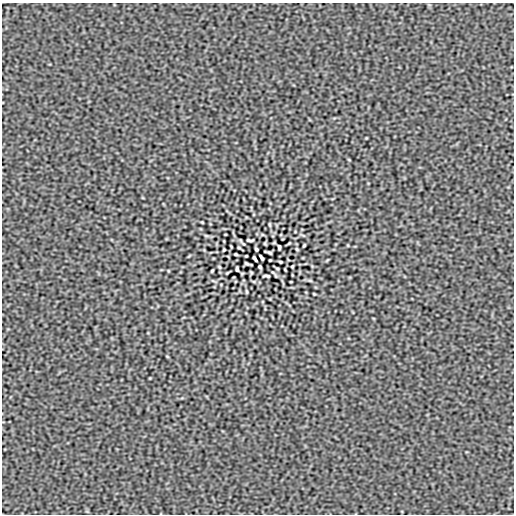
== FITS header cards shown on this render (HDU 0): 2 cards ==
NAXIS1  =                  512
NAXIS2  =                  512

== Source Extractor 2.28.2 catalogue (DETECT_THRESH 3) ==
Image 512 x 512 px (HDU 0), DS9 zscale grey, 1 PNG px = 1 image px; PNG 516 x 516 px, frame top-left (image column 1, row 512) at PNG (2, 3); no overlay
Background 8.99e-10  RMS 2.2e-06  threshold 6.46e-06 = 3 sigma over >= 5 px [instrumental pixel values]
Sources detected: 30; all 30 listed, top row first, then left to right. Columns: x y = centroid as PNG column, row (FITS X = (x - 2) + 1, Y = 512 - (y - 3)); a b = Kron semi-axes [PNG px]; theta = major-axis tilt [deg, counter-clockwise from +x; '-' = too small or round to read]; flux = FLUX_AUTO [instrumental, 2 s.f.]
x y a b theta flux
349 160 4 2 - 1.0e-04
202 222 3 2 - 1.1e-04
270 224 6 3 -81 1.4e-04
250 240 7 2 -4 2.2e-04
289 243 3 2 - 1.1e-04
304 245 3 2 - 1.5e-04
279 247 5 3 - 2.2e-04
239 248 4 2 - 1.2e-04
256 249 4 3 - 1.8e-04
297 249 3 2 - 1.3e-04
224 250 3 2 - 1.3e-04
269 252 7 2 -17 1.8e-04
236 254 3 2 - 1.5e-04
261 257 6 3 -58 2.5e-04
255 259 6 3 -58 2.5e-04
270 260 3 2 - 1.1e-04
280 262 3 2 - 1.5e-04
247 264 7 2 -17 1.8e-04
292 266 3 2 - 1.3e-04
219 267 3 2 - 1.3e-04
260 267 4 3 - 1.8e-04
277 268 4 2 - 1.2e-04
237 269 5 3 - 2.2e-04
212 271 3 2 - 1.5e-04
273 272 11 2 -35 2.1e-04
266 276 7 2 -4 2.2e-04
310 280 6 4 -19 1.7e-04
246 292 6 3 -81 1.4e-04
314 294 3 2 - 1.1e-04
167 356 4 2 - 1.0e-04